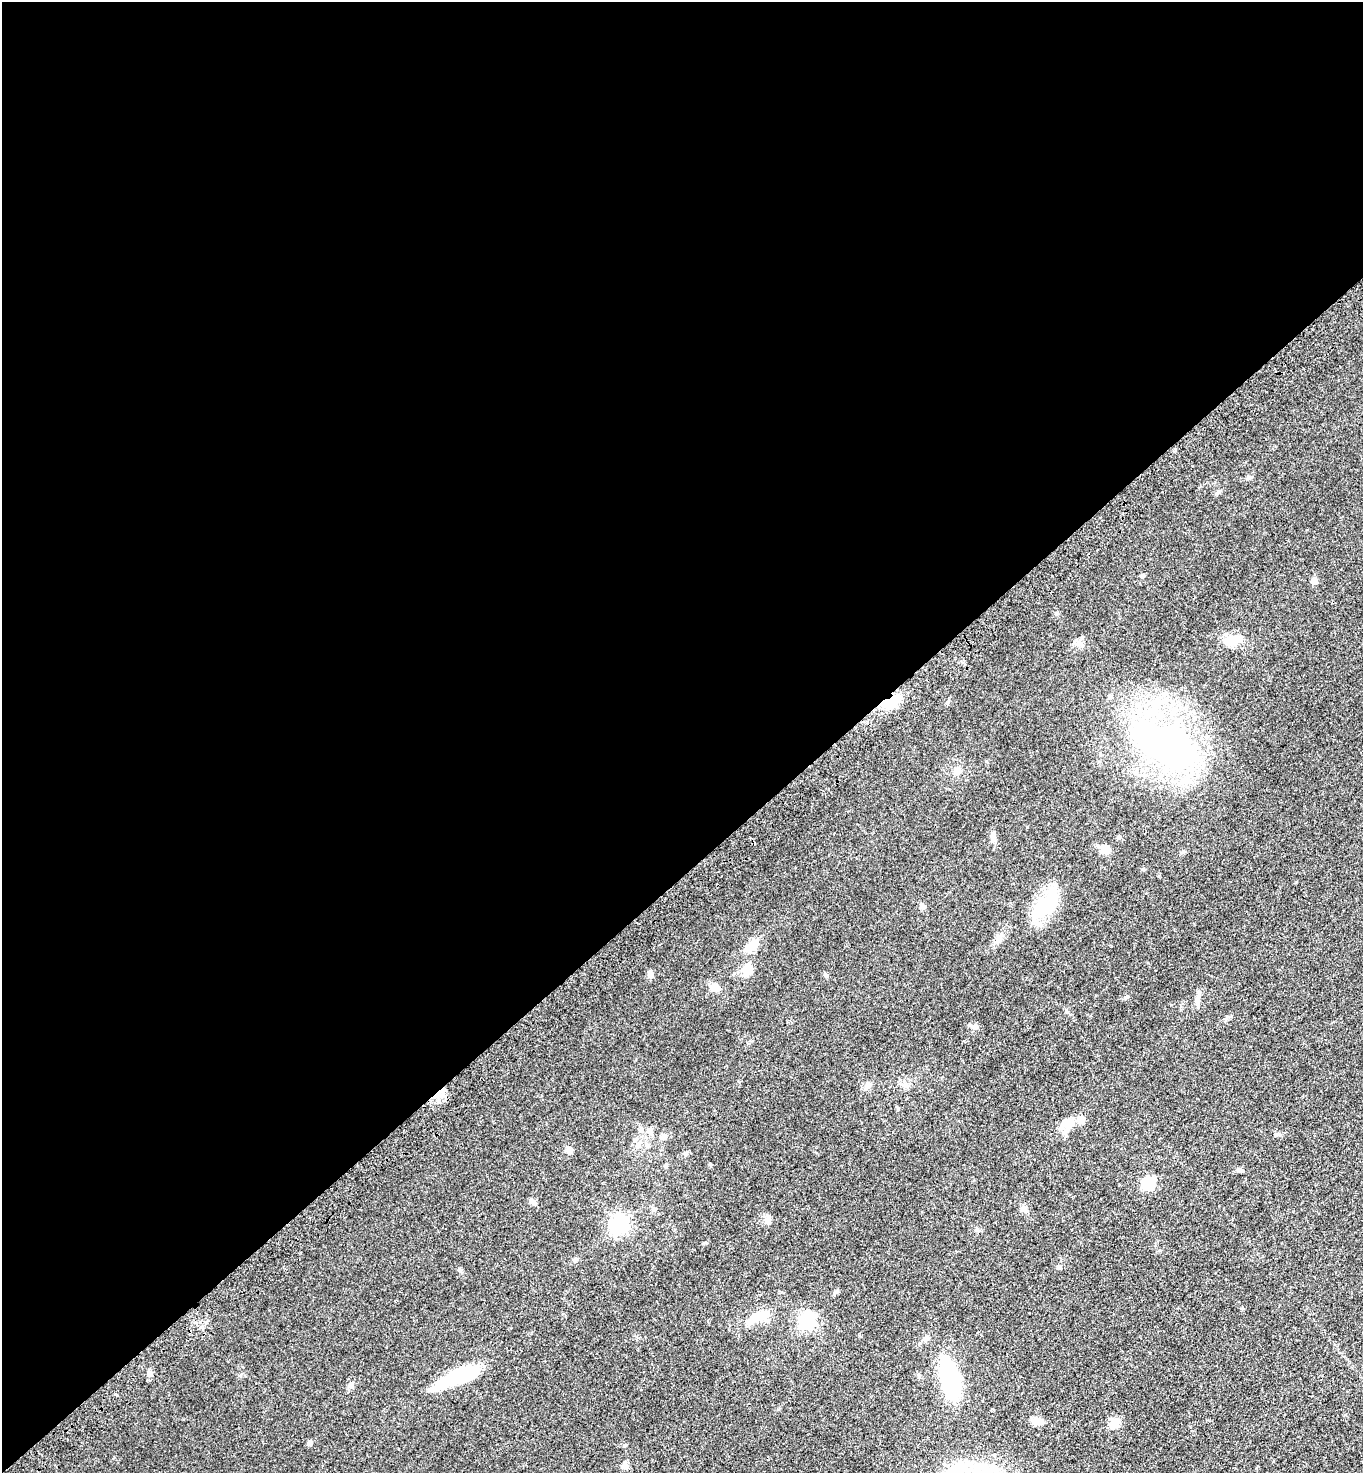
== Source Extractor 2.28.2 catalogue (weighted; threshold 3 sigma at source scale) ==
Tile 2 of 4 x 4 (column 2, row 1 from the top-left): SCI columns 1611-2971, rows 4515-5985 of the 6086 x 6088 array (HDU 1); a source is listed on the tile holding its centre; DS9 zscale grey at full resolution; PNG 1365 x 1475 px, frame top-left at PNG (2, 2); no overlay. Shown black and unused: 59% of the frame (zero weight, under 3 of 4 exposures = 6% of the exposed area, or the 3 px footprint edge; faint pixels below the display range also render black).
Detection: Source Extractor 2.28.2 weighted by HDU 2 'WHT'; one run over the whole footprint, this tile lists its part. Background 0.0432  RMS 0.005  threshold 0.0226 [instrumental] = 3 sigma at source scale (4.5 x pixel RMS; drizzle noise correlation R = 1.50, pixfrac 1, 0.05/0.05 arcsec/px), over >= 5 px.
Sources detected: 53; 1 inside a brighter object's white glare — not listed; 1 inside a brighter listed object's ellipse — not listed separately; the other 51 listed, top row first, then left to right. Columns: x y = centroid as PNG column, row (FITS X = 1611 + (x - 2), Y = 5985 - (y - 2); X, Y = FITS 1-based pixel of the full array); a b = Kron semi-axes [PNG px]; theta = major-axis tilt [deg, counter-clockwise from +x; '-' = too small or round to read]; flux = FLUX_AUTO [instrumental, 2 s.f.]
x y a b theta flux
1249 477 7 5 -12 0.96
1219 492 7 5 69 0.88
1143 576 5 4 - 1.1
1314 581 5 5 - 5.2
1234 639 27 11 5 8.1
889 701 18 8 24 17
1164 743 94 49 -22 150
957 771 11 7 22 2.3
1119 837 5 5 - 1
993 838 11 7 -77 2.3
1104 848 11 10 - 3.5
1046 905 38 20 41 24
922 906 7 6 - 1.8
999 938 10 8 71 2.3
751 946 14 8 41 8.9
747 969 11 9 25 6.9
650 974 8 7 - 1.8
826 975 6 5 - 0.95
715 987 12 9 -13 3.5
1126 997 7 4 45 0.71
1197 999 13 6 83 2.3
975 1027 8 6 7 1.5
868 1085 9 8 - 2.1
442 1094 11 5 65 2.8
1068 1124 18 14 52 7.1
641 1130 8 7 - 1.5
1276 1134 6 4 19 0.65
663 1137 9 7 0 1.6
569 1150 9 7 -82 2.1
685 1153 5 5 - 0.78
710 1164 5 3 - 0.49
665 1165 6 5 - 0.78
1240 1170 8 5 -8 1.3
1148 1183 6 6 - 56
532 1201 10 6 -38 1.4
1024 1209 10 7 -44 1.8
767 1220 10 5 65 1.7
619 1224 7 7 - 190
977 1229 6 5 - 0.86
1059 1267 6 6 - 1.1
754 1318 29 9 40 7.6
807 1321 7 6 - 130
927 1338 8 6 45 1.7
150 1373 7 6 - 1.5
457 1377 50 14 23 29
950 1380 40 14 -75 59
351 1385 9 7 76 1.8
1037 1421 10 7 -1 5.5
1114 1423 5 5 - 23
310 1443 5 5 - 1.8
624 1465 10 8 37 1.9
Overlapping masked pixels (flux is a lower limit): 2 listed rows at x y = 889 701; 442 1094